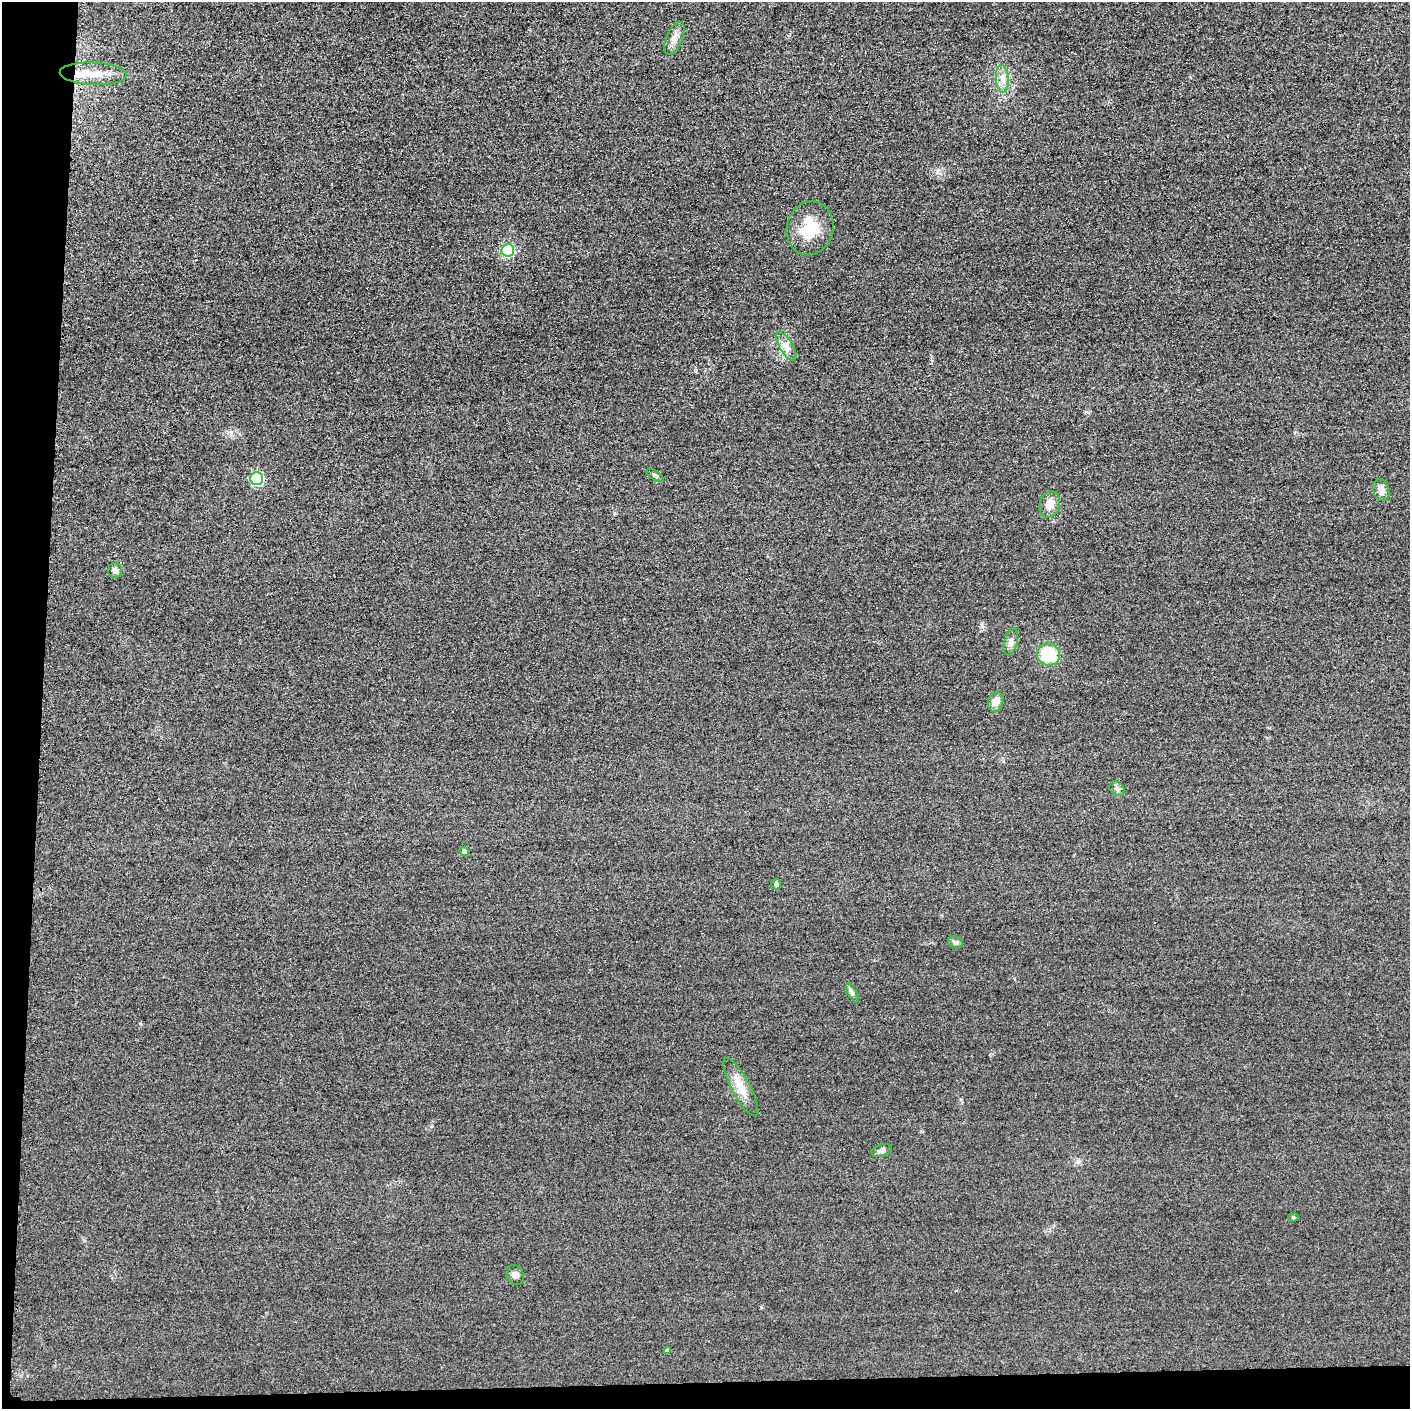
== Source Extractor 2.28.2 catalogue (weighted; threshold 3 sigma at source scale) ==
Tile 7 of 3 x 3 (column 1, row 3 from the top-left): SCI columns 15-1422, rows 29-1435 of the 4251 x 4275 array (HDU 1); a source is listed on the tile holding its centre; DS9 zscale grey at full resolution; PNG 1412 x 1411 px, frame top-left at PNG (2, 2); each listed source drawn as its Kron ellipse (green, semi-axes under 4 px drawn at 4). Shown black and unused: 5% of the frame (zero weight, under 3 of 4 exposures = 3% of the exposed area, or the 3 px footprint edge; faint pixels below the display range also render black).
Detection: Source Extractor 2.28.2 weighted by HDU 2 'WHT'; one run over the whole footprint, this tile lists its part. Background 0.0604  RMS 0.017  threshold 0.0775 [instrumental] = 3 sigma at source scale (4.5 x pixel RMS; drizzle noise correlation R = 1.50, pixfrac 1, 0.05/0.05 arcsec/px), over >= 5 px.
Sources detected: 25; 1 inside a brighter listed object's ellipse — not listed separately; the other 24 listed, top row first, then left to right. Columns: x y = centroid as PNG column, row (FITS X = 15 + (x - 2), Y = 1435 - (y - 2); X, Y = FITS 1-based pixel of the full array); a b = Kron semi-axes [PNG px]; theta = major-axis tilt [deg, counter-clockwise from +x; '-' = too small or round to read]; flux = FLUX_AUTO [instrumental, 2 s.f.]
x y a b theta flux
674 38 17 8 67 13
93 74 33 11 -3 35
1002 79 14 6 -86 12
810 228 27 23 75 57
508 250 6 6 - 150
786 346 16 6 -60 11
655 475 10 4 -34 3.4
257 478 6 6 - 210
1381 490 11 8 -76 10
1050 504 13 10 73 19
115 570 7 7 - 6.9
1011 642 14 7 75 7.9
1048 655 12 11 - 76
996 702 10 7 72 12
1117 789 8 6 -40 5.2
464 852 5 4 - 9.2
776 884 5 5 - 4.9
955 942 8 5 -25 4.6
852 993 10 4 -61 4.1
741 1087 32 9 -62 26
882 1151 10 6 18 5
1293 1217 5 4 - 2.4
515 1275 10 8 -60 7.7
667 1351 4 4 - 4.1